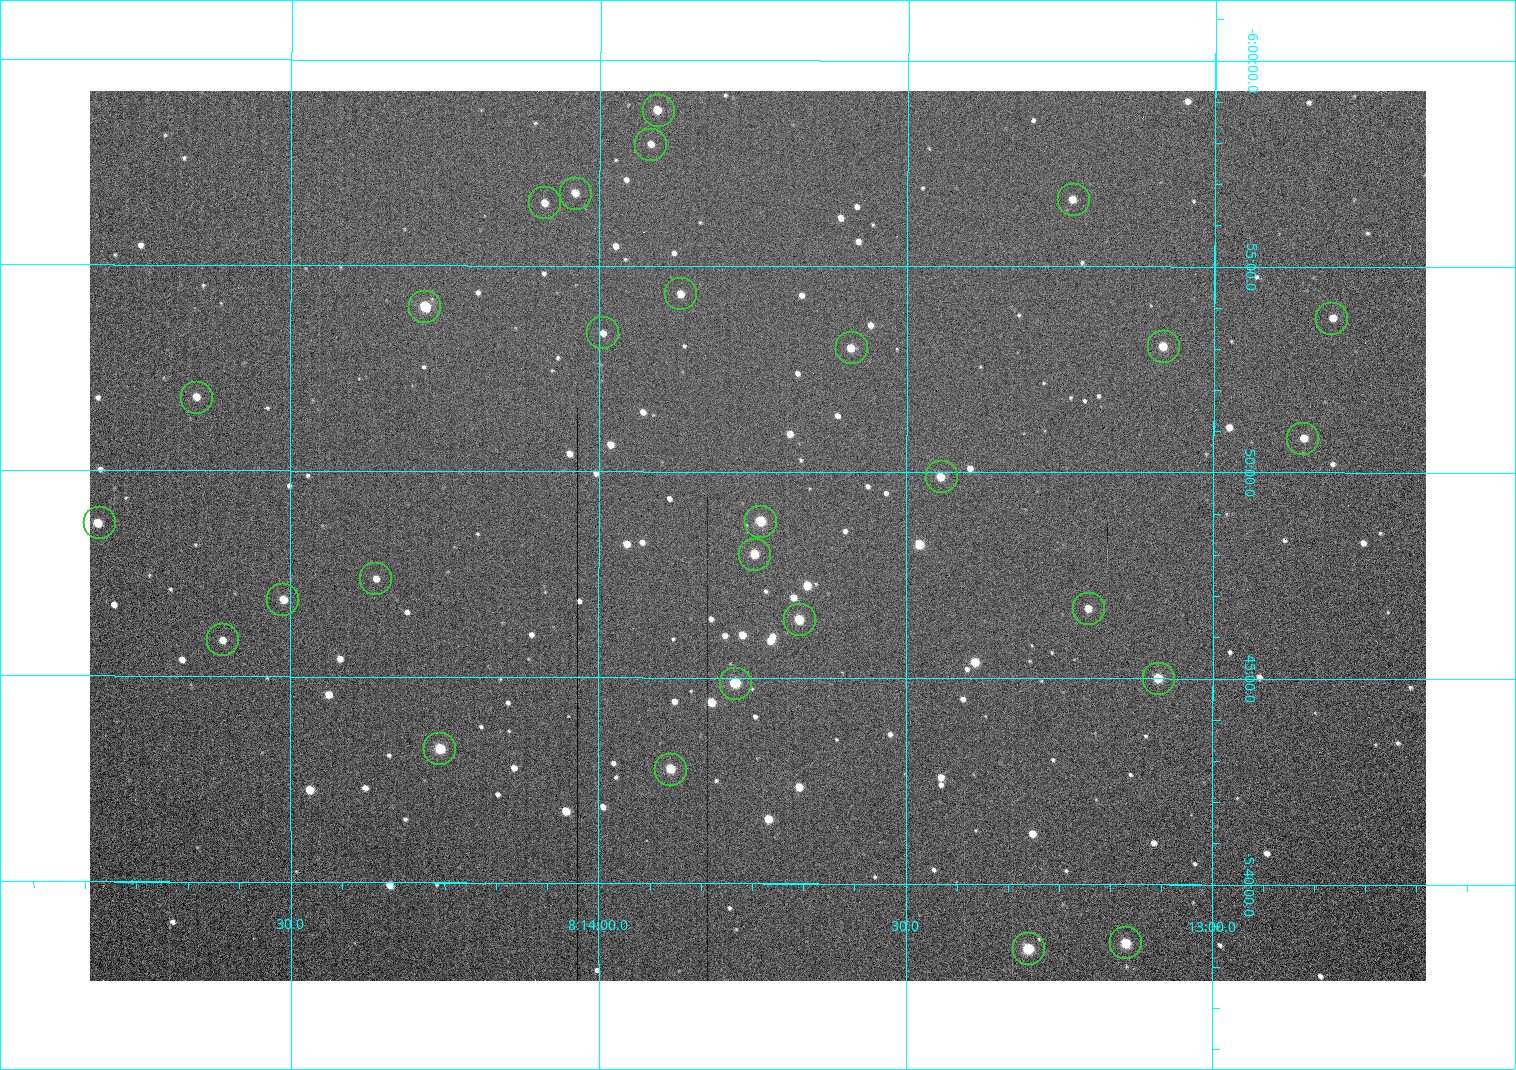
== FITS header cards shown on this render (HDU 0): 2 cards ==
NAXIS1  =                 1336 /fastest changing axis
NAXIS2  =                  890 /next to fastest changing axis

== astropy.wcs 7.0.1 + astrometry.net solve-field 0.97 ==
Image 1336 x 890 px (HDU 0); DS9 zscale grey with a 90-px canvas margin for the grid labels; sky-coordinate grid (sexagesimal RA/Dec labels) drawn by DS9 from the SOLVED WCS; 28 Tycho-2 reference stars matched to detected sources circled (green)
Header WCS: none
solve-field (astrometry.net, Tycho-2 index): SOLVED blind (the file carries no WCS)
Solved WCS: RA---TAN-SIP/DEC--TAN-SIP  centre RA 08:13:44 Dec -05:48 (123.44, -5.81 deg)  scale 1.46 arcsec/px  FOV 32.4' x 21.6'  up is +180 deg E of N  parity flipped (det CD > 0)
(file carries no celestial WCS; the grid is the blind solution)
Tycho-2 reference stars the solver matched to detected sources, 28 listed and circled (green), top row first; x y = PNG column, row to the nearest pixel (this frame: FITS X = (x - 90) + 1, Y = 890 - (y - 91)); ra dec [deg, ICRS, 3 dp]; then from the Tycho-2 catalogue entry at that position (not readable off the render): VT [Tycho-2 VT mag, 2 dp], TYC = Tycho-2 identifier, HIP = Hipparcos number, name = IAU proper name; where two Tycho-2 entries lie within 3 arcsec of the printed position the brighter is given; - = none
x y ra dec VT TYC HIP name
658 110 123.477 -5.980 10.26 4859-1144-1 - -
650 144 123.479 -5.966 11.10 4859-350-1 - -
575 193 123.510 -5.946 10.52 4859-184-1 - -
1073 199 123.308 -5.944 10.52 4859-1280-1 - -
544 202 123.523 -5.942 10.76 4859-1650-1 - -
680 293 123.467 -5.906 10.52 4859-166-1 - -
424 306 123.571 -5.900 8.33 4859-1156-1 40348 -
1331 318 123.202 -5.896 10.68 4859-380-1 - -
602 332 123.499 -5.890 10.64 4859-504-1 - -
1163 346 123.271 -5.885 9.99 4859-88-1 - -
851 347 123.398 -5.884 9.80 4859-450-1 - -
196 397 123.663 -5.863 10.72 4859-522-1 - -
1302 438 123.214 -5.847 9.81 4859-118-1 - -
941 476 123.361 -5.832 10.03 4859-722-1 - -
760 521 123.434 -5.814 9.13 4859-322-1 - -
99 522 123.702 -5.812 9.82 4859-614-1 - -
754 554 123.437 -5.800 9.31 4859-860-1 - -
375 578 123.591 -5.790 11.03 4859-334-1 - -
282 599 123.628 -5.781 10.24 4859-1578-1 - -
1088 608 123.301 -5.778 10.55 4859-142-1 - -
799 619 123.418 -5.774 9.12 4859-1654-1 - -
222 639 123.653 -5.765 10.90 4859-1482-1 - -
1158 678 123.272 -5.750 9.52 4859-520-1 - -
735 683 123.444 -5.748 9.26 4859-574-1 - -
439 748 123.565 -5.721 9.18 4859-1166-1 - -
670 769 123.471 -5.713 9.47 4859-288-1 - -
1125 942 123.286 -5.643 9.23 4859-250-1 40238 -
1028 948 123.325 -5.641 8.69 4859-36-1 40254 -